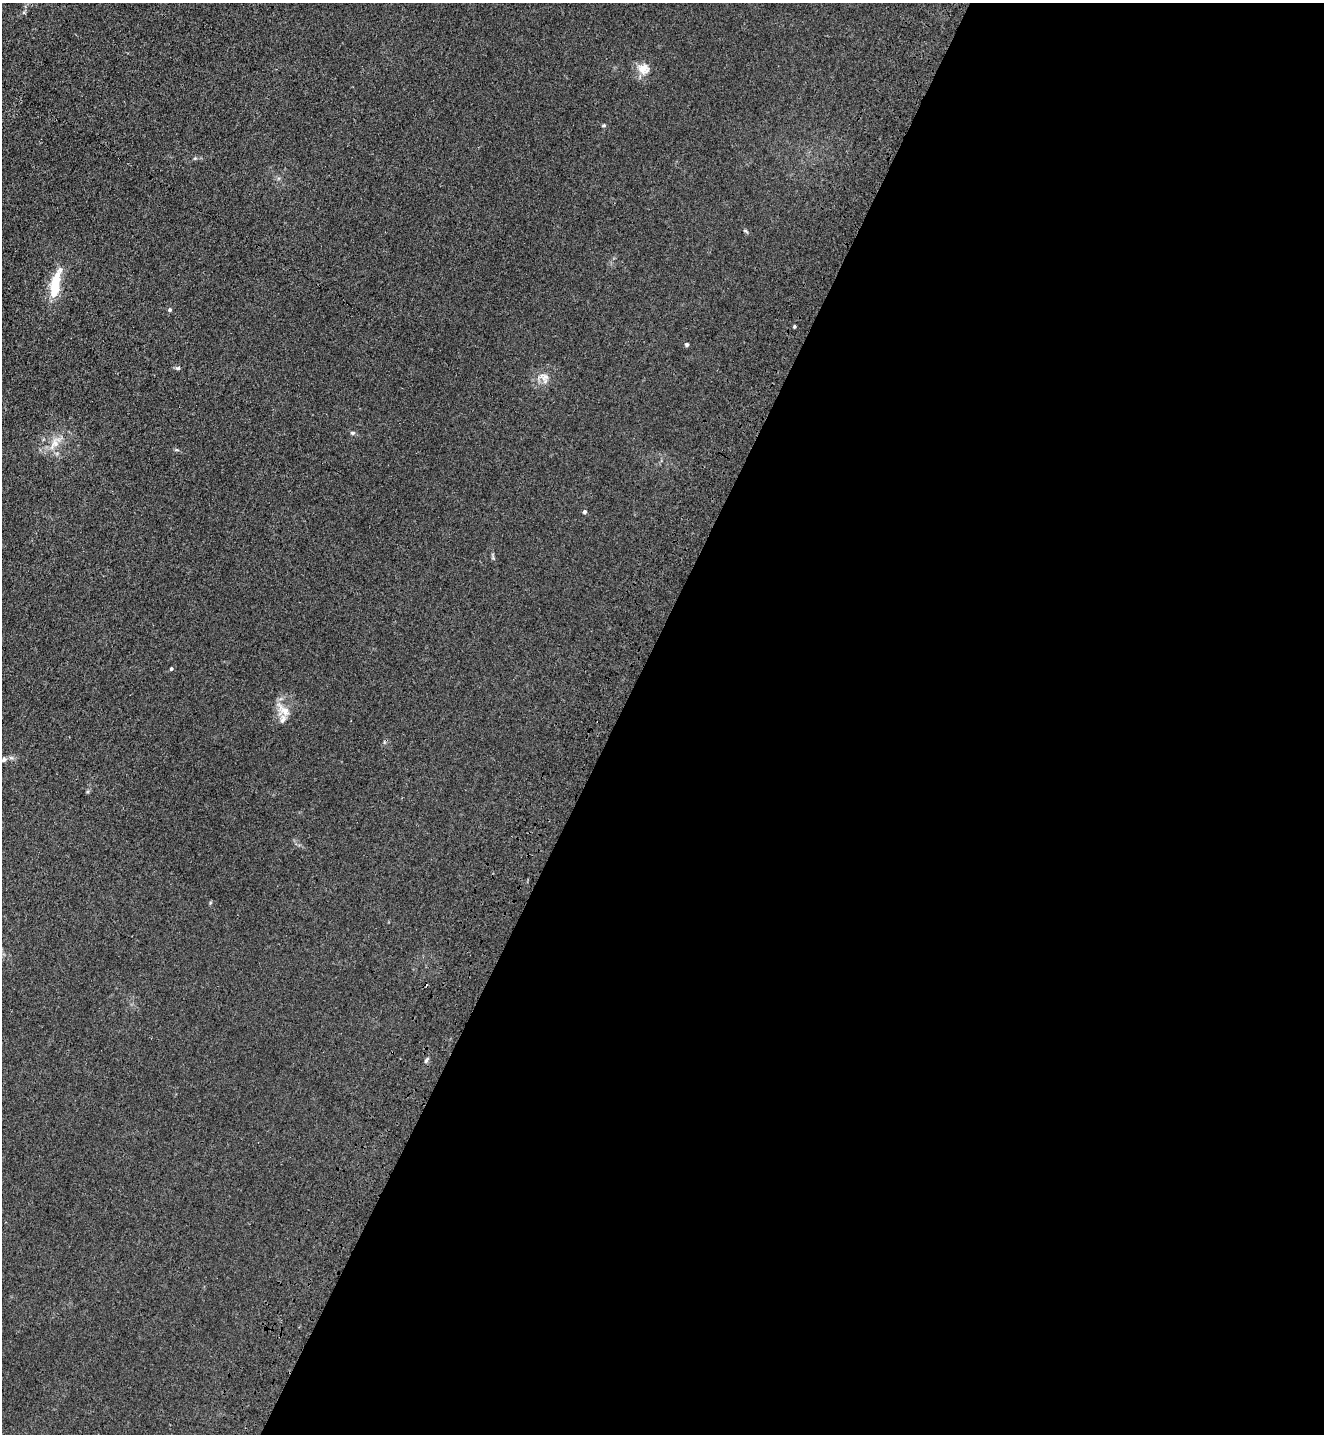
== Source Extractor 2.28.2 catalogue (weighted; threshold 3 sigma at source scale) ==
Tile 12 of 4 x 4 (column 4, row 3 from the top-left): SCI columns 4217-5538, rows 1494-2925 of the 5924 x 5851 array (HDU 1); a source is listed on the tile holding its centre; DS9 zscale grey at full resolution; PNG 1326 x 1436 px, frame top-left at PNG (2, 3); no overlay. Shown black and unused: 54% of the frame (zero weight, under 3 of 4 exposures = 6% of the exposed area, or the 3 px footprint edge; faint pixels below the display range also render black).
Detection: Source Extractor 2.28.2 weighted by HDU 2 'WHT'; one run over the whole footprint, this tile lists its part. Background 0.0465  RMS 0.0059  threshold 0.0267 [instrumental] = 3 sigma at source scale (4.5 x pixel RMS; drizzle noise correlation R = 1.50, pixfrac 1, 0.05/0.05 arcsec/px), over >= 5 px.
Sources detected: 18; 1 cosmic-ray / hot-pixel residue — not listed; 1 inside a brighter listed object's ellipse — not listed separately; the other 16 listed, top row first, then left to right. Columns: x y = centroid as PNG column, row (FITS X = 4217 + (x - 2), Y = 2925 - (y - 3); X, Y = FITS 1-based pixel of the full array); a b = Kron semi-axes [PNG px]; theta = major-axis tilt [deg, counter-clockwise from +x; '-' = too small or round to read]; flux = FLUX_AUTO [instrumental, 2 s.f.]
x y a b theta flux
644 69 15 14 - 7
604 125 5 4 - 0.69
746 231 8 4 -42 0.82
55 284 31 10 80 19
170 310 5 5 - 0.99
794 326 3 3 - 0.71
687 345 5 5 - 1
178 368 6 5 - 1.1
544 378 18 10 -68 4.6
352 433 6 5 - 0.98
54 444 19 10 53 7.2
585 512 4 4 - 1.4
171 669 4 3 - 0.78
284 710 24 9 -45 6.2
4 759 8 6 32 1.7
426 1060 7 5 63 1.1